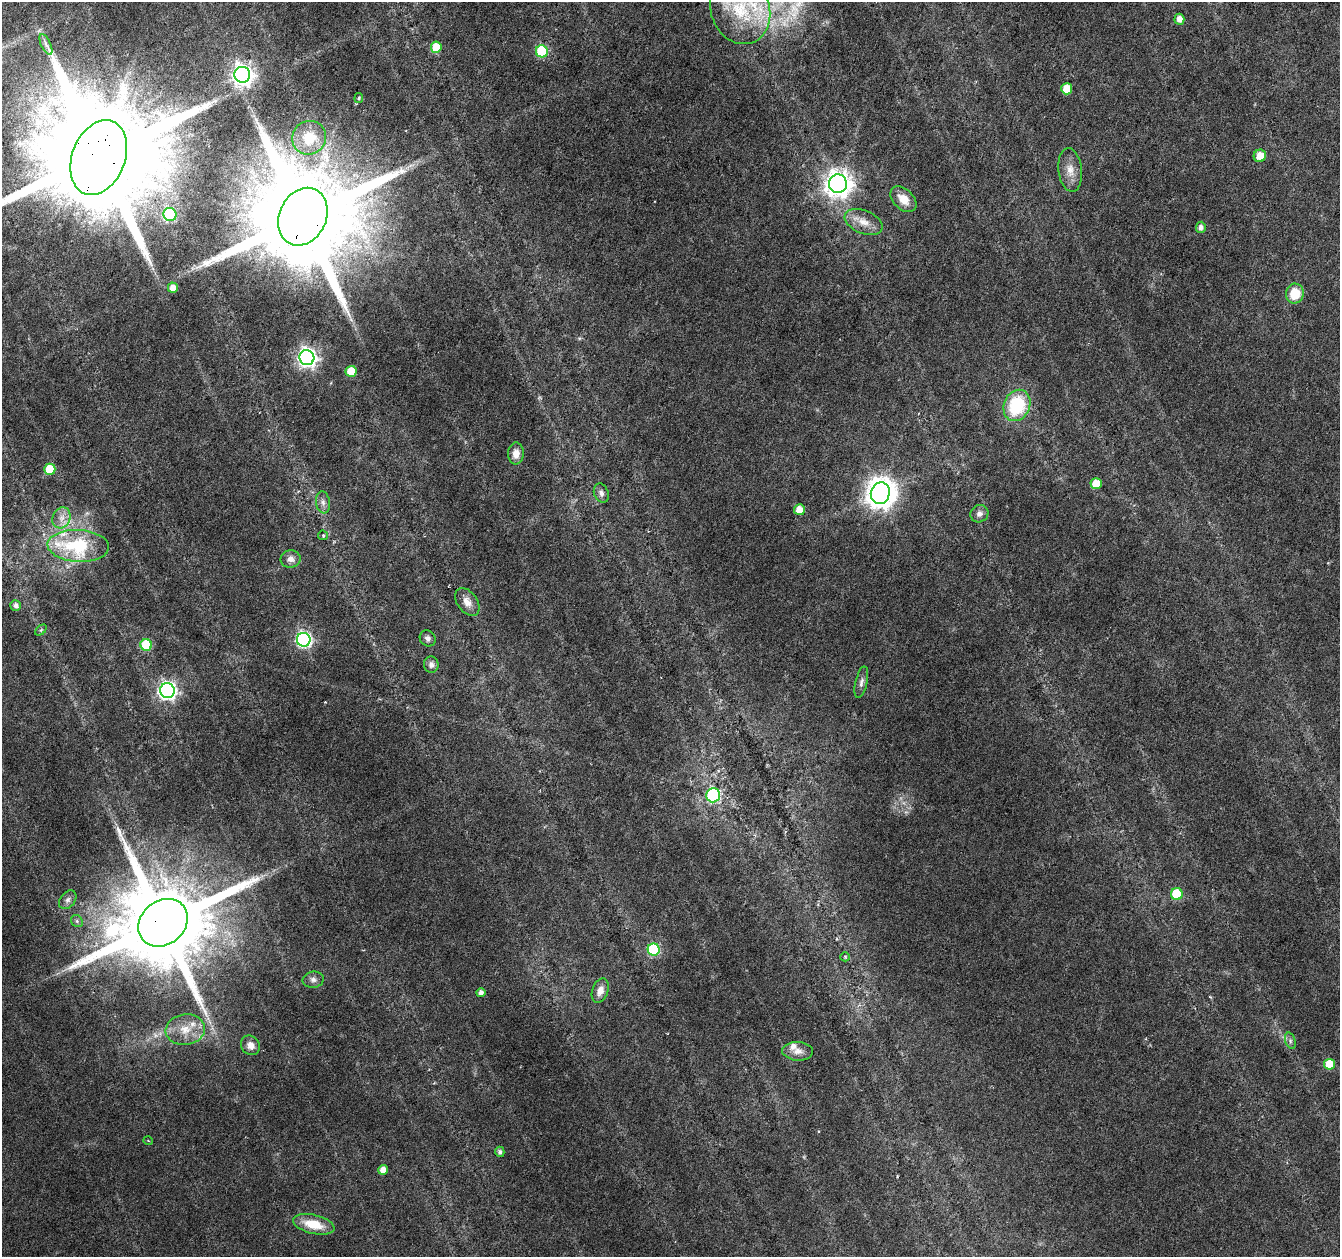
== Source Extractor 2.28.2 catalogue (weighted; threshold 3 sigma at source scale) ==
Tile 10 of 4 x 4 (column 2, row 3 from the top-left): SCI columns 1339-2676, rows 1474-2728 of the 5361 x 5519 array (HDU 1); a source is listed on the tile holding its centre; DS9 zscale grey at full resolution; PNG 1342 x 1259 px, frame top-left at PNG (2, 2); each listed source drawn as its Kron ellipse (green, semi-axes under 4 px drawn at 4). Shown black and unused: <1% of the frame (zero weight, under 3 of 6 exposures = <1% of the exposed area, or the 3 px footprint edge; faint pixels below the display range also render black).
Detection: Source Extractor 2.28.2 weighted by HDU 2 'WHT'; one run over the whole footprint, this tile lists its part. Background 0.0165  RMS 0.0018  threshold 0.00718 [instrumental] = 3 sigma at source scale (4.09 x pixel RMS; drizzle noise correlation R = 1.36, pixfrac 0.8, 0.0396/0.0396 arcsec/px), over >= 5 px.
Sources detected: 70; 2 too faint to see at this stretch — neither listed nor drawn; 5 inside a brighter listed object's ellipse — not listed separately; the other 63 listed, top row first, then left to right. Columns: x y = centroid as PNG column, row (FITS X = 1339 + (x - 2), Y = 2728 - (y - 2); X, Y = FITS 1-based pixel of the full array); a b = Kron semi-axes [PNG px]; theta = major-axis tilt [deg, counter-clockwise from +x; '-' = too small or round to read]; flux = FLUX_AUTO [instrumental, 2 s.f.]
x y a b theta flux
740 10 35 29 -69 13
1179 19 5 5 - 1.3
46 44 11 5 -66 0.63
436 47 5 5 - 3.7
542 51 6 6 - 15
242 75 8 7 - 130
1067 89 5 5 - 4.3
359 98 5 4 - 0.26
309 138 17 16 - 4.9
1260 156 6 6 - 2.3
99 158 39 26 68 11000
1070 170 22 11 -83 2.1
838 184 9 9 - 200
903 199 15 10 -45 2.2
170 214 7 6 - 19
303 217 30 23 66 6800
864 222 20 11 -23 2.3
1201 227 6 5 - 0.83
173 288 5 5 - 1.4
1295 294 10 9 - 3.6
307 358 7 7 - 97
351 371 5 5 - 4.5
1017 405 16 13 66 11
516 453 11 8 86 1.5
50 469 5 5 - 4.2
1096 484 5 5 - 2.9
601 493 10 7 -70 0.7
880 493 11 9 72 340
323 502 11 7 -82 0.75
799 510 5 5 - 2.1
979 514 9 8 - 0.82
61 518 11 8 65 1.4
323 535 5 4 - 0.23
78 546 31 16 -3 16
291 559 10 8 3 1.1
467 602 16 10 -54 1.4
16 605 5 5 - 0.71
41 630 6 4 45 0.25
428 638 8 7 - 0.6
304 640 7 6 - 50
146 645 6 5 - 11
431 665 8 7 - 0.72
861 682 16 6 77 0.79
167 691 7 7 - 77
713 795 7 7 - 24
1177 894 6 6 - 9.8
68 900 10 7 51 0.7
77 921 6 5 - 0.34
163 923 27 22 39 4700
654 950 6 6 - 21
845 957 5 4 - 0.2
313 980 10 8 8 0.77
600 991 12 7 70 1.4
481 993 4 4 - 0.88
185 1029 19 15 8 3.3
1290 1041 8 5 -72 0.4
250 1045 10 9 - 1.4
798 1051 15 9 -3 1.4
1329 1064 5 5 - 4.4
148 1141 4 3 - 0.15
500 1152 5 4 - 0.5
383 1170 5 5 - 1.7
314 1224 21 9 -13 4.4
Overlapping masked pixels (flux is a lower limit): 3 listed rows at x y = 99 158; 303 217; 163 923
Isophote crosses this tile's border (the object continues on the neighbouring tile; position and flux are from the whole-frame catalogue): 2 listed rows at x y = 740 10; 99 158